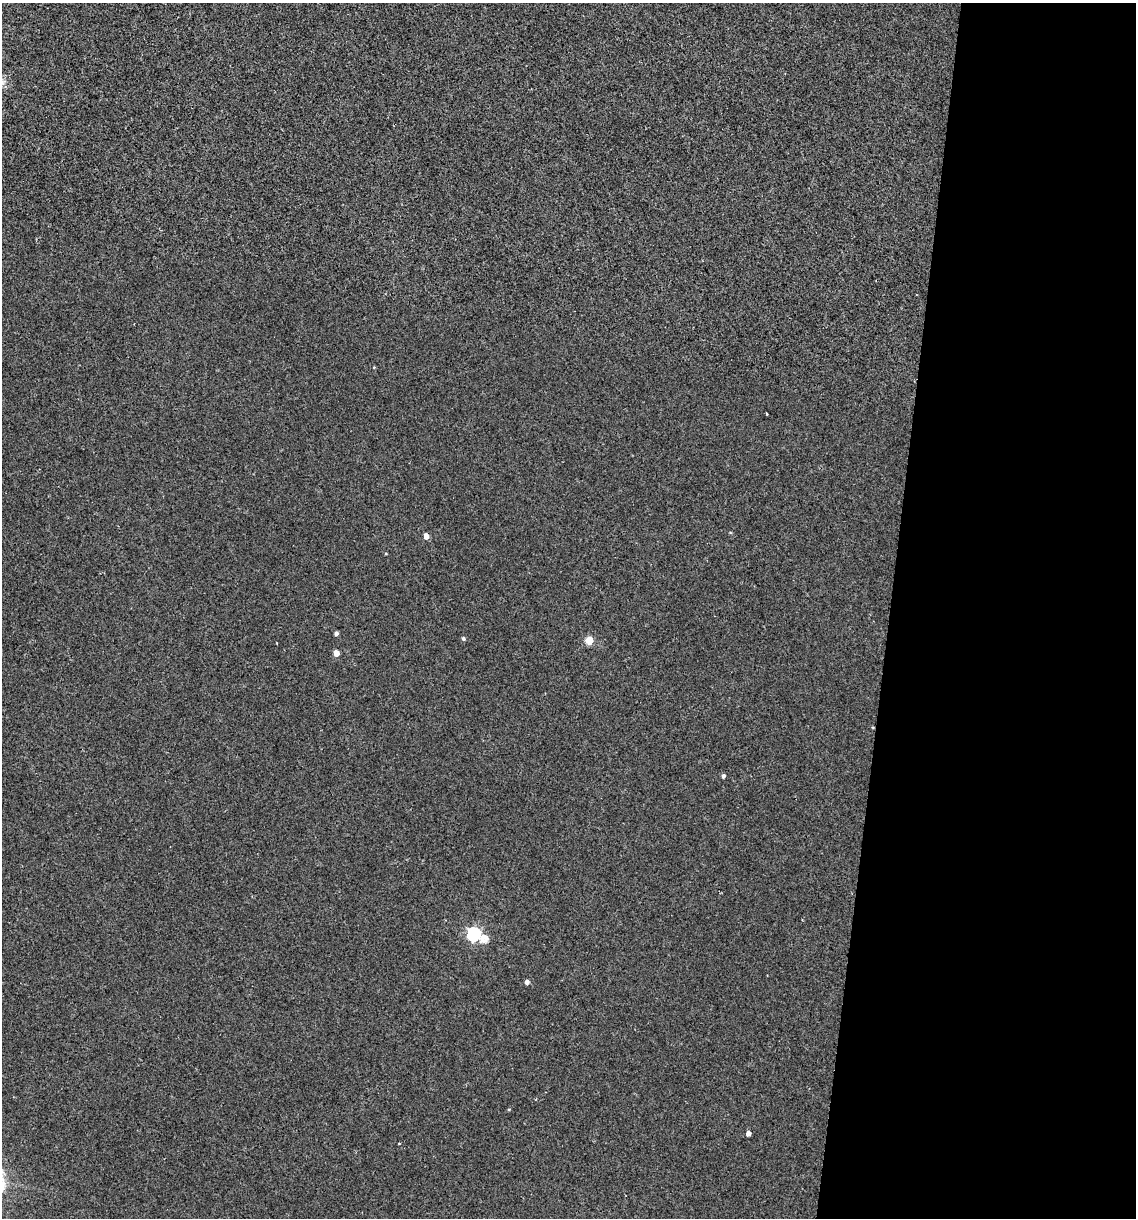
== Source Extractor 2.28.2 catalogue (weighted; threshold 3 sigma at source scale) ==
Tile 12 of 4 x 4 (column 4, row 3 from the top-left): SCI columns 3521-4654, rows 1219-2434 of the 4889 x 4866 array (HDU 1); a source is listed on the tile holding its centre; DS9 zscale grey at full resolution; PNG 1138 x 1220 px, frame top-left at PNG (2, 3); no overlay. Shown black and unused: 22% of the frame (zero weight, under 2 of 3 exposures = <1% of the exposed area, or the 3 px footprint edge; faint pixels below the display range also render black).
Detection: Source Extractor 2.28.2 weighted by HDU 2 'WHT'; one run over the whole footprint, this tile lists its part. Background 0.00157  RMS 0.005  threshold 0.0226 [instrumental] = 3 sigma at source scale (4.5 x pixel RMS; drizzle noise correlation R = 1.50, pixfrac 1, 0.05/0.05 arcsec/px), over >= 5 px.
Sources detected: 13; all 13 listed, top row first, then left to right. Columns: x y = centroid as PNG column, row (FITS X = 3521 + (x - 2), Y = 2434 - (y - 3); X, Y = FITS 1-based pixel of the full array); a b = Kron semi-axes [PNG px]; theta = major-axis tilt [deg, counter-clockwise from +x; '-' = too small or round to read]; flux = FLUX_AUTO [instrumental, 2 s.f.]
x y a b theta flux
374 367 4 3 - 0.39
767 413 3 2 - 0.42
426 536 4 4 - 4.4
386 553 4 3 - 0.44
336 633 4 4 - 1.5
463 638 4 4 - 0.88
589 640 5 5 - 14
336 653 4 4 - 5
723 776 4 4 - 1.2
474 934 8 6 -25 99
527 982 4 4 - 1.8
509 1109 5 3 - 0.38
748 1133 4 4 - 2.3